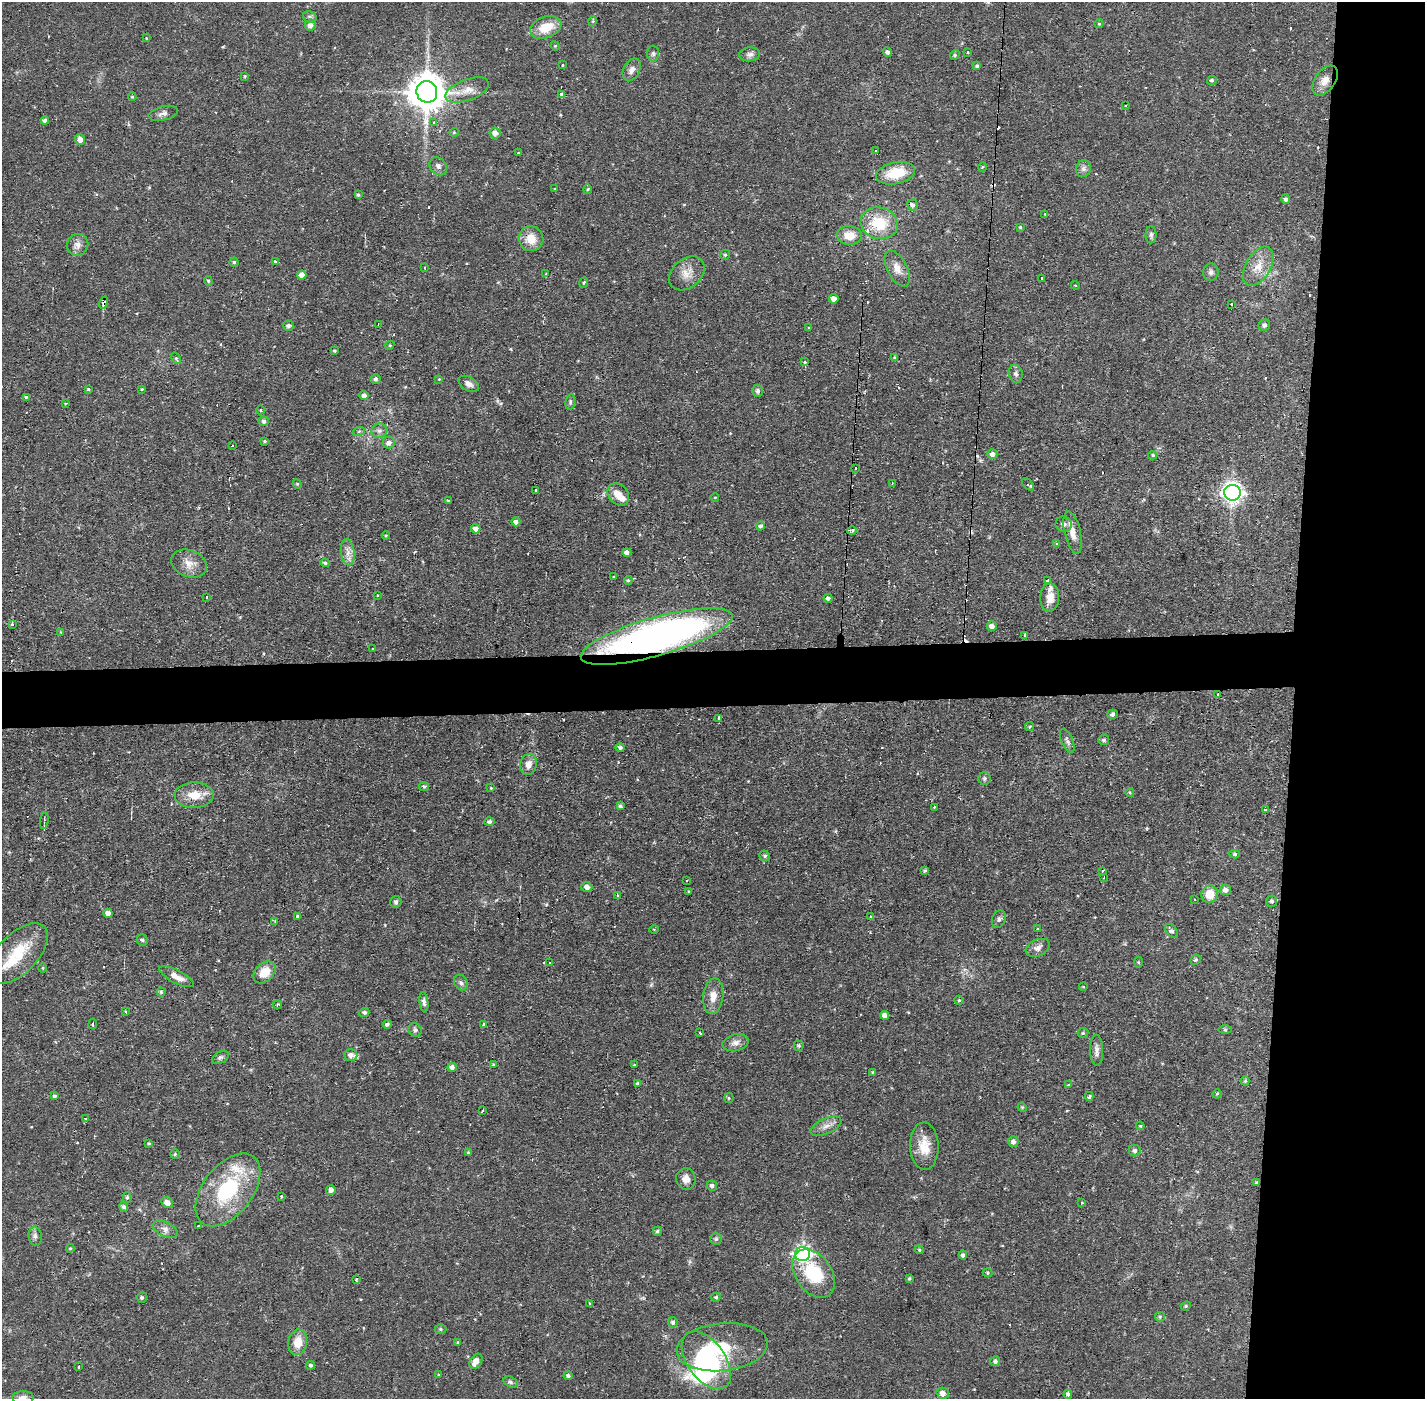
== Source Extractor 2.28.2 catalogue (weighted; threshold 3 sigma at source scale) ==
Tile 6 of 3 x 3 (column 3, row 2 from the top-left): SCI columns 2846-4268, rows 1452-2848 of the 4268 x 4300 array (HDU 1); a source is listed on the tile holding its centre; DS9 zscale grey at full resolution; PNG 1427 x 1401 px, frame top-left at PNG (2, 2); each listed source drawn as its Kron ellipse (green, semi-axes under 4 px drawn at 4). Shown black and unused: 13% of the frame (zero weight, under 2 of 3 exposures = <1% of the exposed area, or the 3 px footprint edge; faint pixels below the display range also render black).
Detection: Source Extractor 2.28.2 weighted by HDU 2 'WHT'; one run over the whole footprint, this tile lists its part. Background 0.056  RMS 0.0057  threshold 0.0255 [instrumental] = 3 sigma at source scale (4.5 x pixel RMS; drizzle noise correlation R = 1.50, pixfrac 1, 0.05/0.05 arcsec/px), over >= 5 px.
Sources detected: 300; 1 inside a brighter object's white glare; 27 cosmic-ray / hot-pixel residue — neither listed nor drawn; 8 inside a brighter listed object's ellipse — not listed separately; the other 264 listed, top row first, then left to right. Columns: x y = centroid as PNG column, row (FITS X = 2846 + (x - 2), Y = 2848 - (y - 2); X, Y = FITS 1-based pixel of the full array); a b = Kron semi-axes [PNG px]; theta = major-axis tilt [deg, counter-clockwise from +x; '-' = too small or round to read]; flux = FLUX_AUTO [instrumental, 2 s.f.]
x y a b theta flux
310 17 7 5 -15 1.4
593 21 5 3 - 0.62
1099 24 4 4 - 0.7
310 25 6 5 - 3.1
546 27 16 10 20 13
146 38 4 4 - 0.8
555 46 5 4 - 0.65
887 52 5 4 - 1.5
968 53 3 2 - 0.75
653 54 8 6 -88 1.4
750 54 10 7 4 2.2
955 55 5 4 - 0.86
563 65 3 2 - 0.92
977 66 4 4 - 0.99
632 70 12 8 63 3.2
245 76 4 3 - 0.46
1212 80 5 4 - 0.93
1325 80 17 10 55 5.8
467 90 23 10 20 7.4
427 92 11 10 - 1400
562 94 4 3 - 3
132 97 4 3 - 0.72
1125 105 3 2 - 0.53
163 113 15 7 14 2.5
45 120 4 4 - 1.7
434 122 4 4 - 1.1
454 132 4 4 - 0.57
495 133 5 5 - 3.5
80 139 5 5 - 3.6
875 151 3 2 - 1.1
518 153 3 3 - 0.5
438 166 10 8 -47 2.1
982 167 4 3 - 0.41
1083 169 8 7 - 2.1
896 173 20 11 11 16
555 189 3 2 - 0.49
588 189 5 4 - 0.69
358 195 4 3 - 0.92
1286 199 5 4 - 1.3
913 205 5 5 - 1.8
1045 214 3 2 - 0.69
879 223 19 16 -14 20
1020 227 3 3 - 0.68
849 235 12 9 -5 7.9
1151 235 8 5 90 1.3
531 239 13 12 - 8.5
77 245 11 10 - 3.6
725 255 5 4 - 1
234 262 4 4 - 0.88
275 262 3 3 - 0.9
1258 266 21 12 60 8.6
425 268 3 2 - 1.1
897 268 19 10 -63 5.2
1211 272 8 7 - 2
687 273 20 14 42 7.1
546 274 3 2 - 0.86
302 275 4 4 - 3.7
1041 278 2 2 - 0.7
208 281 5 4 - 0.75
584 283 5 3 - 0.65
1075 285 4 3 - 0.46
834 299 5 4 - 3.5
104 302 6 4 72 3.8
1232 304 3 3 - 1.8
378 324 3 2 - 0.56
1264 325 6 5 - 1.3
288 326 5 5 - 1.4
808 328 4 3 - 0.49
390 345 5 3 - 0.56
334 351 3 3 - 0.76
176 358 6 4 -55 0.85
895 358 4 4 - 0.76
805 362 3 3 - 1.6
1016 374 9 7 -78 1.9
376 379 5 5 - 1.2
439 379 4 3 - 0.39
469 384 11 6 -30 2.5
88 389 4 3 - 0.69
142 389 4 3 - 0.58
758 391 6 5 - 1.7
364 396 4 4 - 2.6
26 397 3 3 - 2.3
570 402 8 5 81 0.97
66 403 4 2 - 0.47
260 410 4 3 - 0.44
264 421 5 5 - 1.6
359 431 6 4 19 0.91
379 431 8 7 - 1.9
264 441 4 3 - 0.69
389 443 6 6 - 2.2
232 446 3 2 - 0.75
992 454 5 5 - 3.1
1153 455 5 4 - 0.91
855 468 3 3 - 2
297 484 5 4 - 0.6
892 484 4 2 - 2.6
1028 484 7 4 -50 1.4
536 491 4 3 - 1.9
1232 493 8 8 - 290
618 494 12 9 -51 6
715 497 4 3 - 0.42
448 501 4 3 - 0.57
516 522 4 4 - 2
1064 524 8 7 - 3.1
761 526 4 4 - 1.3
476 529 5 4 - 4.2
852 531 4 4 - 1
1073 533 22 8 -77 6.1
386 535 4 3 - 0.51
1056 544 4 4 - 0.98
348 552 13 6 -82 3.8
627 552 4 4 - 2.4
189 563 18 13 -20 6.3
325 563 4 4 - 1
614 577 3 2 - 0.44
628 580 4 3 - 0.7
1048 581 3 3 - 18
377 595 3 3 - 1
206 597 3 2 - 1.1
1050 597 14 9 87 5.8
828 598 4 4 - 1.8
12 624 4 3 - 1.4
992 626 5 5 - 2.9
61 632 4 4 - 0.47
1025 635 3 3 - 0.65
657 636 79 19 16 280
373 649 3 2 - 0.62
1218 694 3 2 - 0.45
1112 714 5 4 - 1.6
719 718 3 3 - 4.5
1030 726 5 3 - 0.62
1104 740 5 5 - 1.1
1067 741 13 5 -67 1.8
620 747 5 4 - 1.5
529 764 11 8 77 4.1
984 778 6 6 - 1.2
424 787 5 4 - 1
491 788 4 4 - 0.5
1130 793 4 3 - 0.52
194 795 19 13 1 9.1
620 806 4 3 - 1.2
934 807 3 2 - 0.49
1266 810 3 3 - 1.4
44 821 8 2 82 0.75
489 822 5 4 - 1.6
1235 854 5 4 - 0.99
765 856 5 5 - 1.2
925 871 4 3 - 0.81
1103 871 3 3 - 5.9
1104 877 2 2 - 0.57
687 880 2 2 - 0.55
587 887 5 5 - 2.7
1225 890 6 5 - 3.2
689 891 3 3 - 0.71
1210 894 9 8 - 9.7
617 896 3 2 - 1.2
1194 899 2 2 - 0.66
1272 901 5 5 - 1.3
396 902 6 5 - 1.6
108 913 4 4 - 2.8
297 916 3 3 - 2.2
870 917 4 3 - 0.82
999 919 9 6 70 1.7
275 921 4 4 - 0.47
654 929 5 3 - 0.47
1037 929 3 3 - 3.4
1171 931 8 5 -50 1.6
142 940 6 5 - 1.3
1038 948 12 8 25 3.3
18 953 37 19 46 23
1195 960 5 5 - 0.93
1138 962 5 3 - 0.54
550 963 4 3 - 1.3
43 968 5 3 - 0.6
264 972 12 9 45 8.4
176 977 19 6 -27 4.9
461 983 8 6 -59 1.6
1083 987 4 3 - 0.43
161 992 4 4 - 0.69
713 996 18 10 83 6.1
959 1000 5 4 - 0.64
424 1002 10 4 -82 1.8
278 1005 5 3 - 1
125 1011 3 2 - 0.75
364 1012 5 4 - 1.4
885 1015 4 4 - 3
93 1024 5 2 - 0.63
387 1024 4 4 - 1.2
483 1024 4 3 - 0.87
415 1030 7 6 - 1.4
1225 1030 6 4 0 0.81
700 1033 3 3 - 3.4
1083 1033 5 5 - 0.84
736 1043 13 8 13 3.5
799 1046 5 5 - 0.96
1097 1050 15 6 -88 3
351 1055 6 6 - 2.5
220 1057 9 5 31 1.4
493 1064 4 3 - 0.55
634 1065 3 2 - 0.55
452 1067 5 4 - 2.2
873 1072 4 4 - 0.89
1245 1081 4 4 - 0.83
637 1084 4 4 - 0.82
1068 1085 4 4 - 0.53
1217 1094 5 4 - 0.62
54 1096 4 4 - 1.1
1089 1096 4 3 - 5.6
729 1098 5 4 - 0.7
1022 1107 5 3 - 0.51
483 1111 3 3 - 2
86 1118 4 3 - 0.96
826 1126 16 7 24 4
1140 1126 4 3 - 0.63
1013 1142 5 5 - 2.2
149 1143 3 3 - 0.61
924 1146 24 14 -88 11
1135 1151 6 5 - 1.5
468 1152 4 3 - 0.5
175 1154 5 4 - 0.82
686 1179 11 9 -74 3.9
1256 1182 4 3 - 0.64
712 1186 5 5 - 1.7
228 1190 42 24 52 46
331 1190 5 5 - 2.4
281 1196 2 2 - 0.76
127 1197 5 4 - 0.99
167 1202 6 5 - 3.2
1081 1203 3 3 - 1.4
124 1207 5 4 - 1.4
198 1226 4 3 - 0.53
165 1229 13 7 -26 3
657 1231 4 4 - 1
35 1236 9 6 -83 2
716 1239 6 6 - 1.1
70 1248 4 3 - 0.62
919 1250 5 4 - 0.76
803 1254 7 7 - 170
963 1255 4 4 - 1.3
814 1273 27 18 -54 27
987 1273 5 4 - 0.7
909 1279 3 3 - 0.74
356 1280 4 3 - 0.99
142 1297 5 5 - 1.2
716 1297 4 4 - 0.96
590 1304 3 3 - 0.9
1186 1306 5 4 - 0.7
1160 1317 5 5 - 0.73
673 1322 5 5 - 1.5
441 1329 6 4 0 0.89
298 1342 13 9 80 9.4
458 1342 4 3 - 0.62
722 1347 46 24 6 34
706 1360 33 19 -54 69
476 1361 8 5 56 4.7
995 1361 5 5 - 1.4
310 1365 4 4 - 1.1
79 1367 3 3 - 1.7
439 1375 4 4 - 0.71
568 1376 4 4 - 1.2
510 1382 7 5 -27 1.3
943 1393 6 5 - 3.7
1068 1394 4 3 - 4.5
23 1398 10 7 0 3
Overlapping masked pixels (flux is a lower limit): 4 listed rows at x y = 531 239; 104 302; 657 636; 1218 694
Isophote crosses this tile's border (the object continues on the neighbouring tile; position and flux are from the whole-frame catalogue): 1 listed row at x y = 23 1398